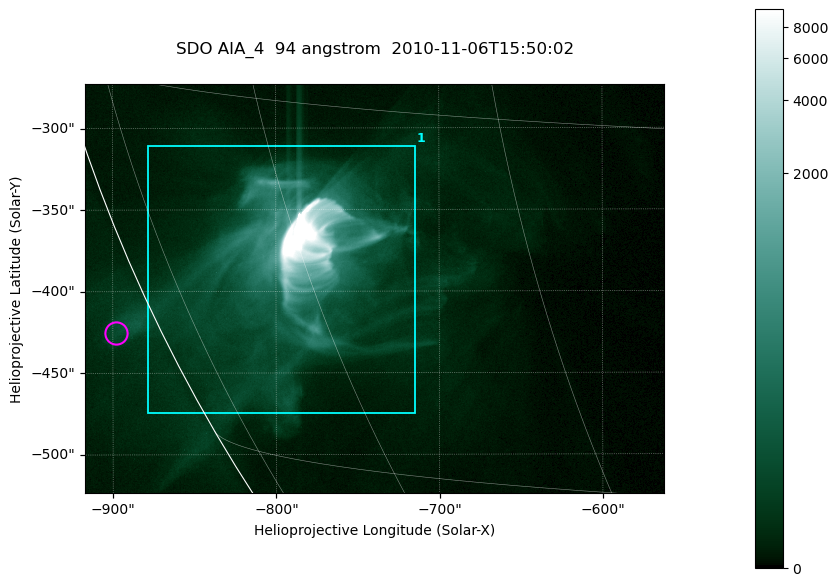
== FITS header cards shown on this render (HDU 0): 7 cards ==
TELESCOP= 'SDO     '           /
INSTRUME= 'AIA_4   '           /
WAVELNTH=                   94 /
WAVEUNIT= 'angstrom'           /
DATE-OBS= '2010-11-06T15:50:02.12' /
CTYPE1  = 'HPLN-TAN'           /
CTYPE2  = 'HPLT-TAN'           /

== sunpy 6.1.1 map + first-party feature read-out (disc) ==
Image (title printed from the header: SDO AIA_4  94 angstrom  2010-11-06T15:50:02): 591 x 417 px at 0.6 arcsec/px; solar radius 968 arcsec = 1614 px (partial field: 2.7% of the solar disc is inside the frame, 89% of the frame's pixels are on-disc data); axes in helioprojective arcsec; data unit not stated in the header (colour bar unlabelled)
Pointing: header CRPIX1/2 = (2053.81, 2042.90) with CRVAL1/2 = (0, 0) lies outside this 591 x 417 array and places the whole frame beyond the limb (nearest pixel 1.36 R_sun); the SolarSoft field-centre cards XCEN/YCEN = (-739.4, -398.4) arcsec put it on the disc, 768 arcsec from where CRPIX/CRVAL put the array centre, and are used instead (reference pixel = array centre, CRVAL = XCEN/YCEN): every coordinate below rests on XCEN/YCEN
Orientation: roll -0.138 deg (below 1 deg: not rotated)
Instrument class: DISC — disc imager (sunpy class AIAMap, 94 A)
Bright regions (active regions / flare kernels): reference = the on-disc median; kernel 5 px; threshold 5 sigma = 84.8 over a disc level ~15.6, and >= 1.15x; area >= 246 px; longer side >= 5 px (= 3 arcsec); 1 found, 1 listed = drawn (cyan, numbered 1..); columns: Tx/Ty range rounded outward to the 2 arcsec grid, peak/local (2 s.f.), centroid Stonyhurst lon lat
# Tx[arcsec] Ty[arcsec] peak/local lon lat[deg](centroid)
1 -880..-714 -476..-310 1048 -61 -22
Off-limb structures (1.02-1.3 R_sun): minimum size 123 px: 1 found; the strongest spans PA ~115 deg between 1.02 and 1.04 R_sun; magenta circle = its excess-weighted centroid (no pixel of it reaches 25% of the colour bar: the marked point is dim): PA ~115 deg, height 1.03 R_sun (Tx ~-898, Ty ~-426 arcsec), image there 2.5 x the reference